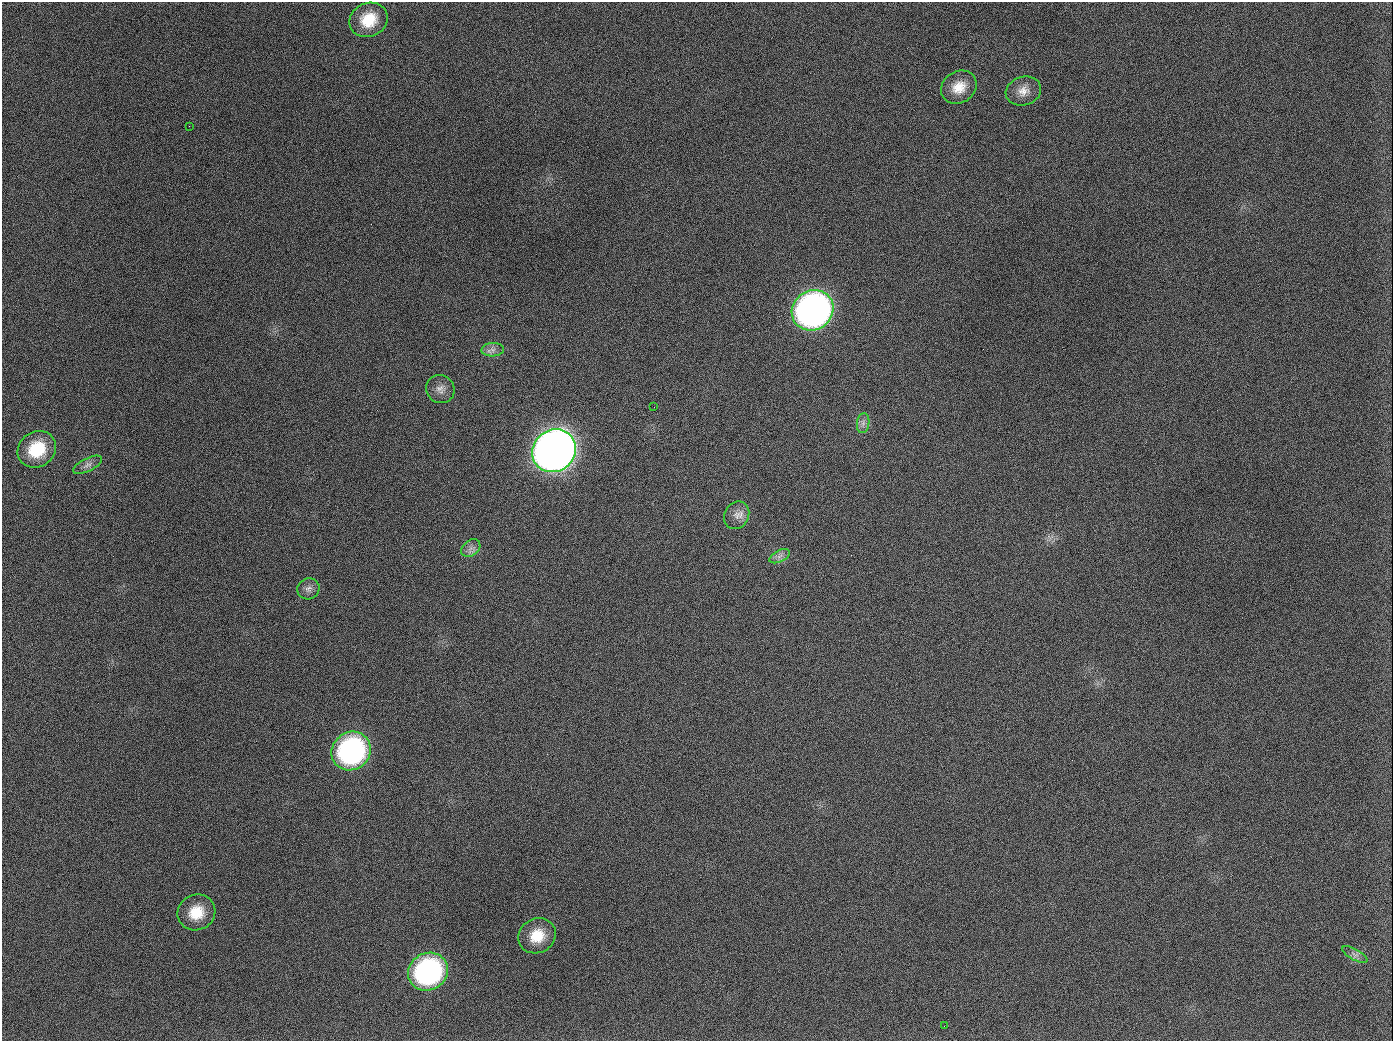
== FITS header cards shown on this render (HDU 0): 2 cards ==
NAXIS1  =                 1391
NAXIS2  =                 1039

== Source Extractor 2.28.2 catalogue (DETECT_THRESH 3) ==
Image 1391 x 1039 px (HDU 0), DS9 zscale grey, 1 PNG px = 1 image px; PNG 1395 x 1043 px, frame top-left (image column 1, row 1039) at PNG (2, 2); each listed source drawn as its Kron ellipse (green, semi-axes under 4 px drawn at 4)
Background 1400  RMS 67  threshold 200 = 3 sigma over >= 5 px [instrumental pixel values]
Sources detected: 22; all 22 listed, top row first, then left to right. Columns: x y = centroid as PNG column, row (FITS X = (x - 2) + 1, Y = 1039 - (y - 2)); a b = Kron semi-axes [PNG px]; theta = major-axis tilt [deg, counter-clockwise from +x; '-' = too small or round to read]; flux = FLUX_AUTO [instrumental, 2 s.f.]
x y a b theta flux
369 20 19 16 24 1.4e+05
959 87 19 15 33 8.6e+04
1023 91 18 14 16 5.4e+04
189 126 2 2 - 7.0e+03
813 310 21 19 35 2.5e+06
493 350 11 6 2 2.3e+04
440 389 14 13 - 3.9e+04
654 407 3 2 - 3.6e+03
863 423 10 6 82 1.9e+04
37 449 20 17 36 2.0e+05
554 451 23 20 38 5.7e+06
88 465 16 6 26 2.3e+04
737 515 14 12 60 3.9e+04
471 548 10 7 37 2.4e+04
780 556 11 5 27 2.0e+04
308 589 11 10 - 2.7e+04
351 751 20 18 41 1.0e+06
196 912 19 17 25 1.2e+05
537 936 19 17 30 1.2e+05
1355 955 14 5 -29 2.0e+04
428 972 20 18 30 1.0e+06
944 1026 2 2 - 5.3e+03